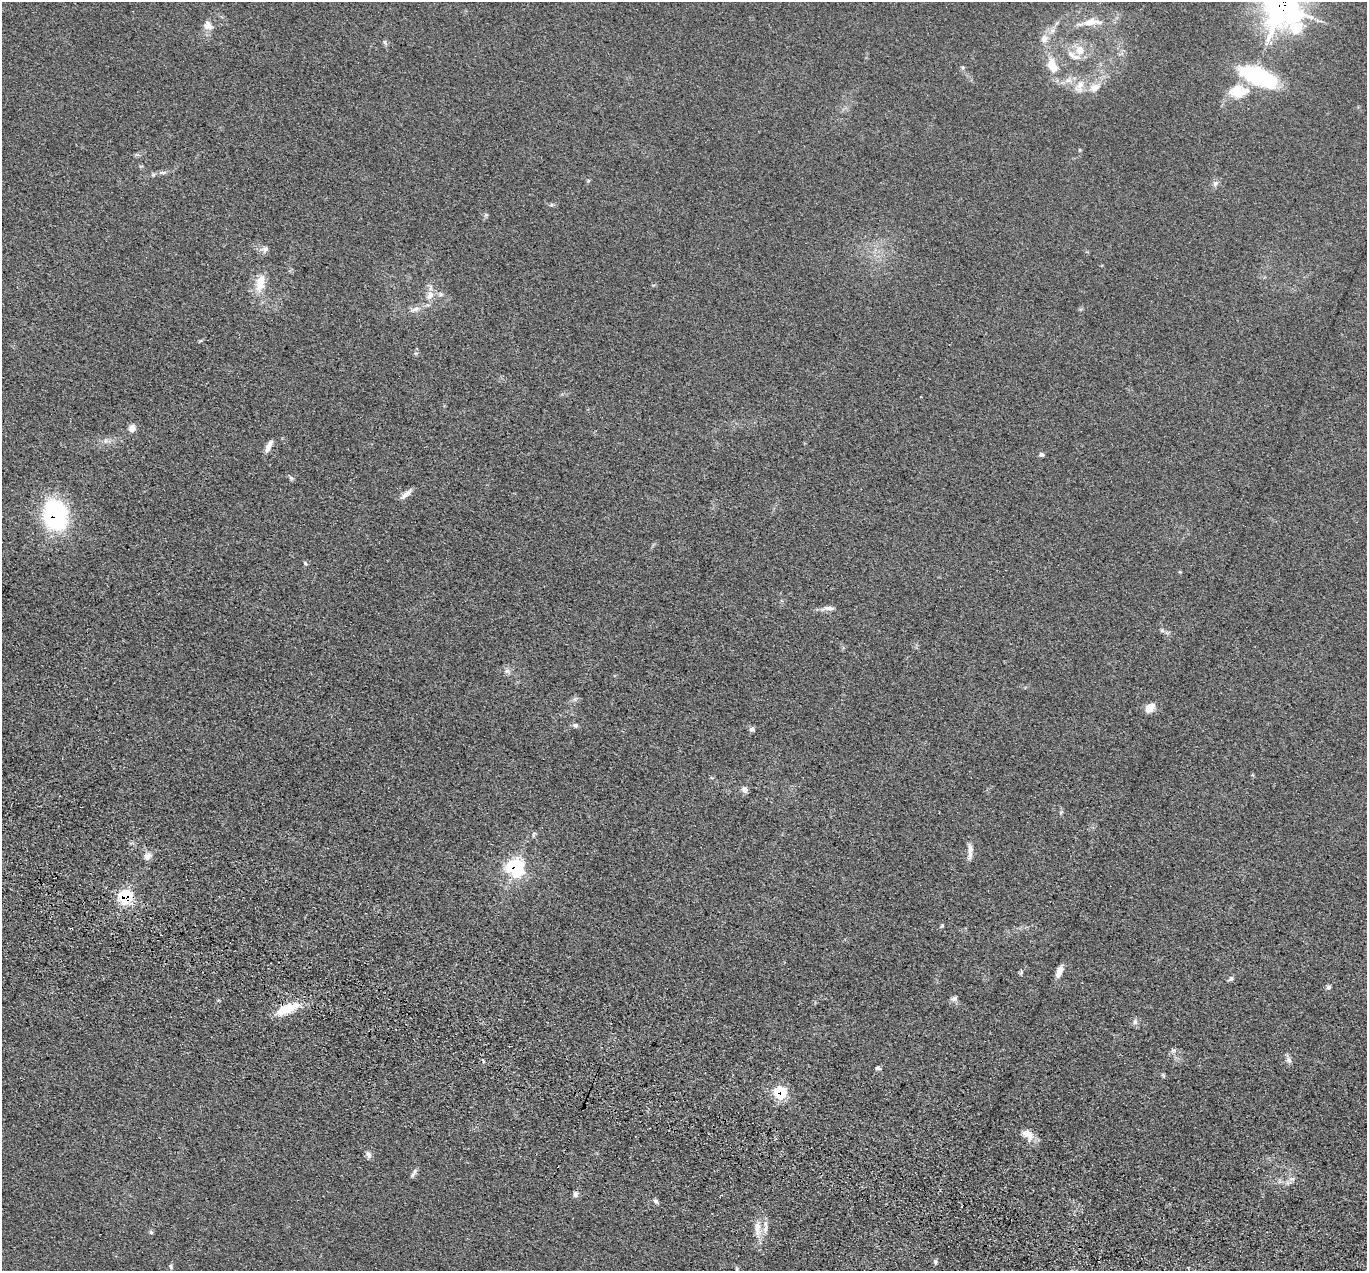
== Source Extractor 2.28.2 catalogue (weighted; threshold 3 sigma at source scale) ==
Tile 6 of 4 x 4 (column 2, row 2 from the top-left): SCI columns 1393-2757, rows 2878-4146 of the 5516 x 5626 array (HDU 1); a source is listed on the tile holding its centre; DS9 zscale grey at full resolution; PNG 1369 x 1273 px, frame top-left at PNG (2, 2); no overlay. Shown black and unused: <1% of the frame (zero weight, under 3 of 5 exposures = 4% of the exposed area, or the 3 px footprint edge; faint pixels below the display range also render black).
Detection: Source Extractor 2.28.2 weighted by HDU 2 'WHT'; one run over the whole footprint, this tile lists its part. Background 0.0393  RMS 0.0042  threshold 0.0189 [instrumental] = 3 sigma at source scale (4.5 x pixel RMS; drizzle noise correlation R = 1.50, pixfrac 1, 0.05/0.05 arcsec/px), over >= 5 px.
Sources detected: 65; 1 cosmic-ray / hot-pixel residue — not listed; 3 inside a brighter listed object's ellipse — not listed separately; the other 61 listed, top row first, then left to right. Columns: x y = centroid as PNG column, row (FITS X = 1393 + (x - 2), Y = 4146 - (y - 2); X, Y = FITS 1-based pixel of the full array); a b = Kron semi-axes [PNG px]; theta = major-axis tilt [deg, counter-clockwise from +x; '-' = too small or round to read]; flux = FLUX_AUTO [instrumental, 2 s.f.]
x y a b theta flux
1281 6 17 14 74 400
1091 22 27 9 5 7.1
208 25 12 10 -47 3.3
1296 28 14 11 85 11
1044 39 11 9 90 3.2
385 42 9 3 -61 0.7
1080 50 13 11 -76 5.7
1052 66 22 12 -70 8.9
1259 76 40 16 -23 41
1068 80 9 7 2 2.3
1095 87 18 11 24 5.2
1238 91 29 18 4 11
162 172 11 4 1 1.4
1215 183 9 7 46 1.5
265 249 8 7 - 1.5
261 283 21 10 77 8
430 295 12 8 65 3.5
415 309 17 5 22 2.7
132 428 9 8 - 2.5
105 441 7 4 -90 0.88
269 446 15 5 65 2.7
1042 454 6 5 - 0.92
291 478 6 5 - 0.76
406 494 21 5 41 2.3
56 515 20 17 -86 70
305 563 6 4 -46 0.51
1180 572 5 3 - 0.36
828 608 17 5 -1 2.1
1162 631 6 4 -20 0.81
507 671 7 7 - 1.3
1150 707 12 8 45 4.1
575 725 8 5 -20 1
752 729 8 6 -18 1.1
745 789 8 6 -66 1.9
533 834 9 3 69 0.55
970 851 23 6 88 2.7
148 856 11 8 53 2.3
515 867 8 8 - 78
126 897 8 7 - 34
942 926 6 4 37 0.55
1059 972 15 6 70 3.3
1021 973 7 4 47 0.68
1231 979 8 5 27 0.98
1328 987 6 6 - 0.94
954 999 10 6 20 1.3
288 1008 34 11 25 10
1135 1022 8 6 88 1.3
1173 1051 7 6 - 1.1
1289 1060 9 7 -63 1.6
878 1068 6 4 -8 0.82
780 1093 7 7 - 26
1028 1134 18 10 -46 4.2
368 1155 9 6 -65 1.7
415 1171 7 4 72 0.98
1292 1179 8 6 0 1.5
575 1194 9 6 71 1.2
656 1201 7 5 -36 1.1
757 1228 24 8 -88 5.3
151 1232 5 4 - 0.71
935 1262 6 5 - 0.74
171 1267 8 4 -77 0.72
Overlapping masked pixels (flux is a lower limit): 6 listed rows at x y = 1281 6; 56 515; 515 867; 126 897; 288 1008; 780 1093
Isophote crosses this tile's border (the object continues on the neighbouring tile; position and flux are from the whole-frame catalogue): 1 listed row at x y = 1281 6